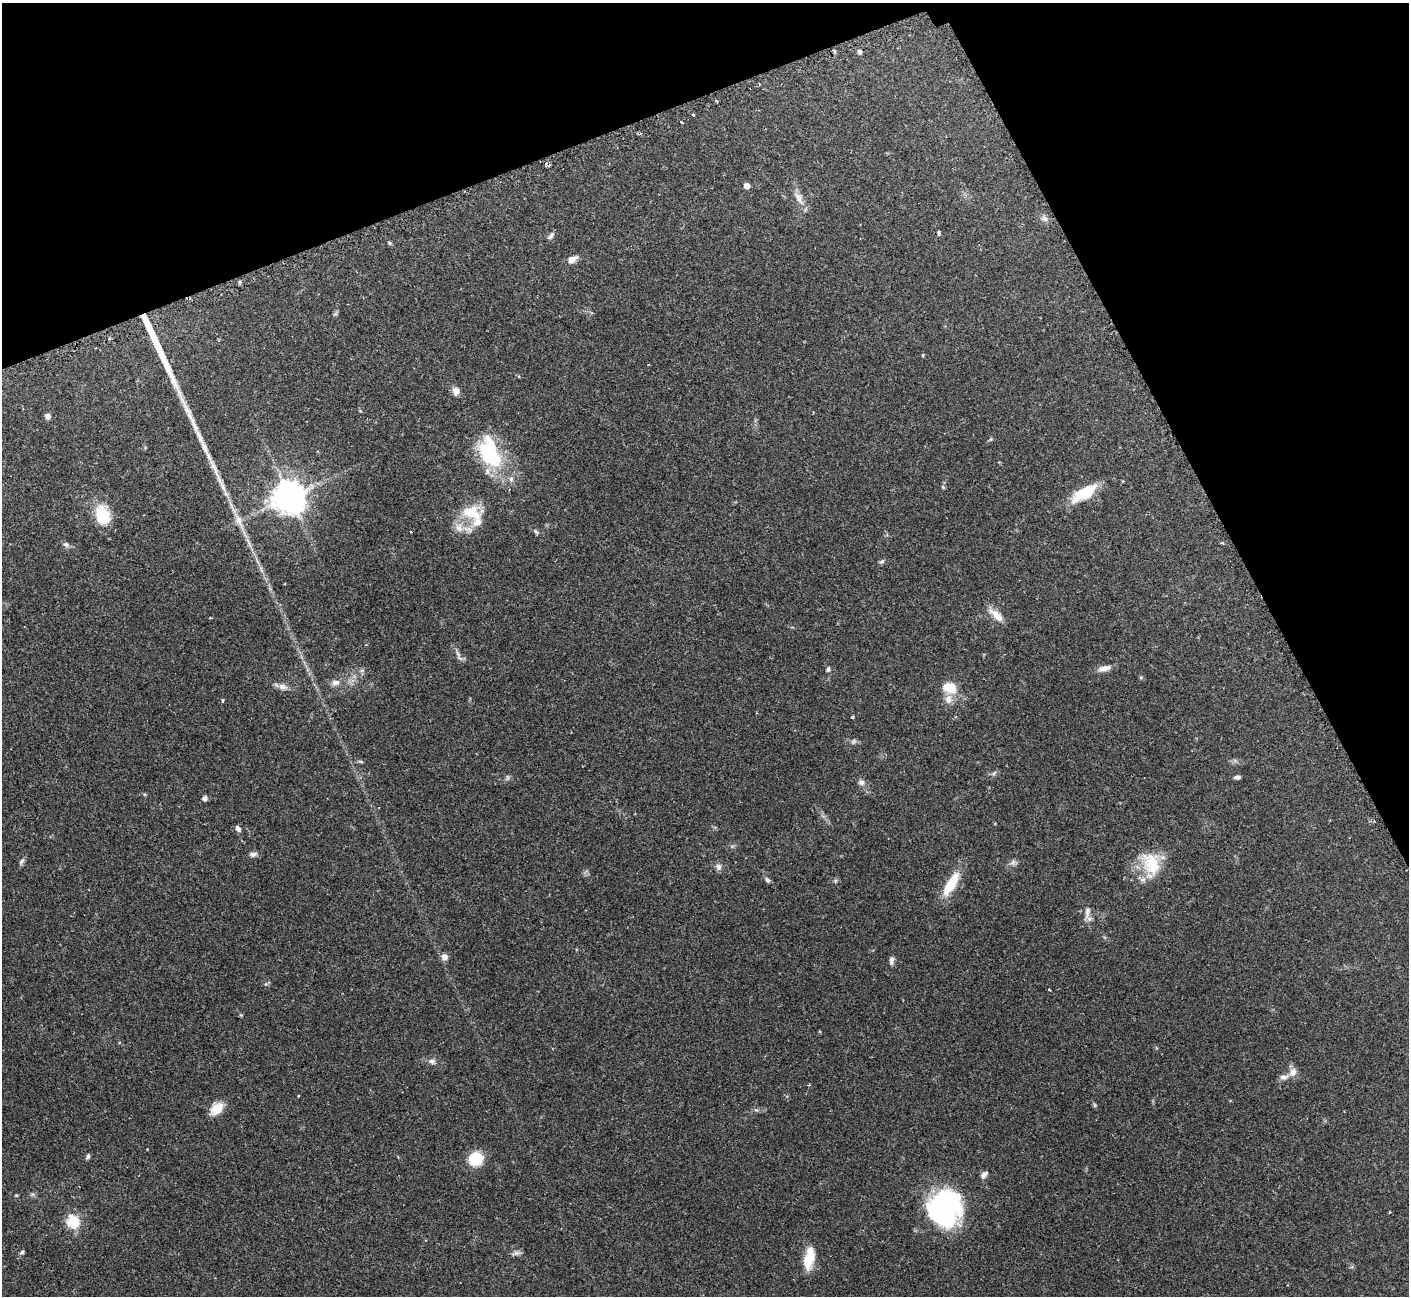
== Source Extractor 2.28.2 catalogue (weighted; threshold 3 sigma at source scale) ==
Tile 3 of 4 x 4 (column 3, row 1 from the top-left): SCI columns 2830-4236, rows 4056-5349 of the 5652 x 5640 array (HDU 1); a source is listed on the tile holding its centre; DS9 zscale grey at full resolution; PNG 1411 x 1298 px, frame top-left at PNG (2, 3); no overlay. Shown black and unused: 21% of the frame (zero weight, under 2 of 3 exposures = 2% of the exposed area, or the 3 px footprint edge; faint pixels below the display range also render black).
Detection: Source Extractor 2.28.2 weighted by HDU 2 'WHT'; one run over the whole footprint, this tile lists its part. Background 0.135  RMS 0.005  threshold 0.0227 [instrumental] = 3 sigma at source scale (4.5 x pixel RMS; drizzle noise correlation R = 1.50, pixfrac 1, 0.05/0.05 arcsec/px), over >= 5 px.
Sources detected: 82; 4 cosmic-ray / hot-pixel residue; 2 long thin detections or spike segments (spike, bleed or trail) — not listed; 7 inside a brighter listed object's ellipse — not listed separately; the other 69 listed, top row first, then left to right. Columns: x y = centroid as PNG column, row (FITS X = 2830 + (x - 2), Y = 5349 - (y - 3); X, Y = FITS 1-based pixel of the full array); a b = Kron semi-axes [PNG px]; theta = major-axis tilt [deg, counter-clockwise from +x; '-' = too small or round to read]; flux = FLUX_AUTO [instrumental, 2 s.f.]
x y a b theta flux
834 51 4 4 - 0.6
860 52 6 5 - 1.3
716 101 4 3 - 0.62
693 115 3 2 - 0.61
681 122 4 2 - 0.5
747 186 5 4 - 4.4
799 198 22 9 -61 4.5
1044 218 10 7 -25 2
551 236 11 5 49 1.5
389 243 6 5 - 0.67
572 259 10 6 26 4.1
240 282 5 3 - 0.69
923 355 4 3 - 0.55
456 391 10 8 -90 2.9
48 416 6 6 - 2
991 439 6 4 71 0.63
490 455 41 21 -52 39
1084 493 35 13 33 15
290 497 10 9 - 1100
471 513 29 20 -13 15
102 515 24 17 -75 16
411 532 3 3 - 0.57
536 532 8 5 -40 0.98
66 544 9 6 -26 1.6
882 561 7 5 46 1
996 615 24 9 -42 5.3
210 618 3 3 - 0.48
458 654 12 4 -58 1.9
1104 668 16 7 14 3.6
828 669 6 5 - 1.1
362 670 7 4 18 0.87
336 682 12 8 0 2.7
282 687 13 8 -14 3.1
950 688 16 12 -22 10
223 700 4 3 - 0.61
852 717 4 3 - 0.57
360 761 7 3 -19 0.65
994 773 8 4 45 1.1
507 777 8 4 83 0.9
1237 777 8 5 3 1.3
861 782 9 8 - 2
205 798 5 5 - 2.2
238 829 8 5 -54 1.7
253 854 8 6 2 1.9
22 861 10 5 62 1.4
1013 862 9 6 42 1.6
1151 864 35 24 -78 20
718 867 8 8 - 2.1
767 880 8 5 -56 1.2
835 881 6 4 72 0.76
951 884 27 9 58 17
1087 914 11 8 75 2.9
444 957 8 7 - 2.8
892 960 9 5 86 2
1049 990 3 2 - 0.48
432 1061 8 7 - 2
1293 1072 12 9 61 3.2
1095 1105 6 4 -90 0.67
216 1108 17 11 44 7.7
88 1156 6 4 67 1.1
476 1159 13 12 - 16
984 1175 10 6 51 1.9
16 1195 5 3 - 0.44
944 1209 34 31 89 85
1390 1212 3 2 - 0.36
73 1222 6 6 - 58
22 1252 7 5 43 0.9
517 1253 10 6 -1 1.7
809 1258 26 11 80 12